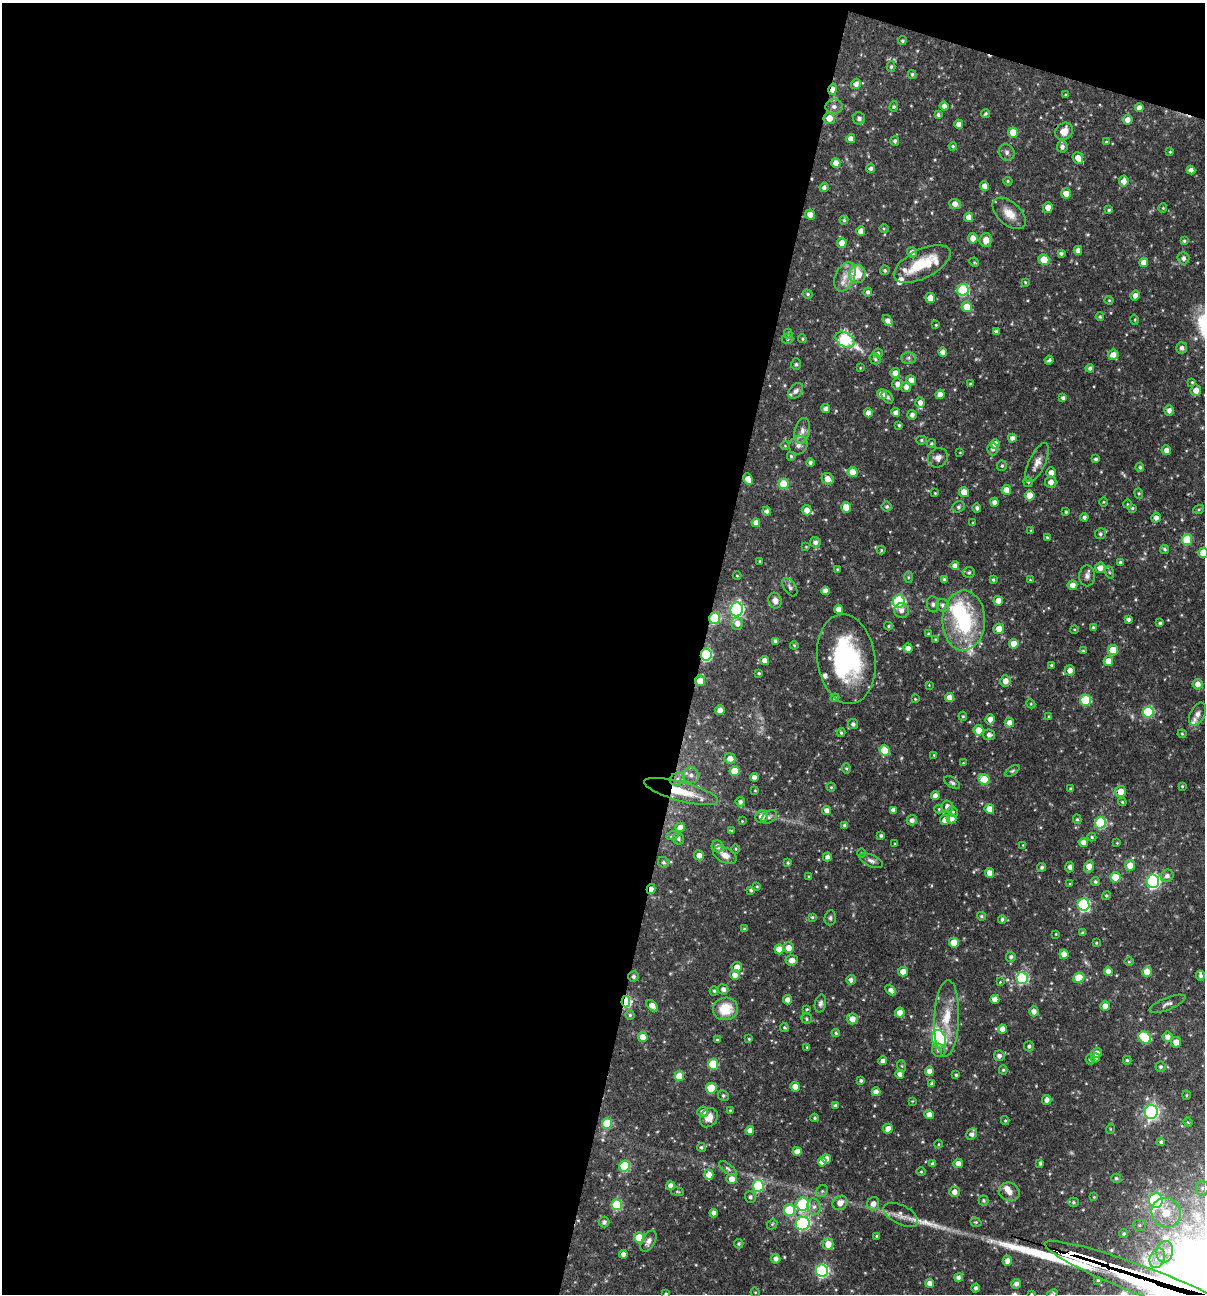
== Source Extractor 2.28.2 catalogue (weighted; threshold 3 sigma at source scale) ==
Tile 1 of 4 x 4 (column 1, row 1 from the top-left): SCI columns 250-1452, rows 3876-5167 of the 5186 x 5168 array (HDU 1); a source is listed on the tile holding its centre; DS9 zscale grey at full resolution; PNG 1207 x 1296 px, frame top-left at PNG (2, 3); each listed source drawn as its Kron ellipse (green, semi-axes under 4 px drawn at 4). Shown black and unused: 60% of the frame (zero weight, under 3 of 4 exposures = <1% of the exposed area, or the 3 px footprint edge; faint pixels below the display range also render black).
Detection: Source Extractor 2.28.2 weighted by HDU 2 'WHT'; one run over the whole footprint, this tile lists its part. Background 0.0698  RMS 0.0035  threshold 0.0159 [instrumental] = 3 sigma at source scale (4.5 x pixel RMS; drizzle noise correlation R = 1.50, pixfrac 1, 0.05/0.05 arcsec/px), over >= 5 px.
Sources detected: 478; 2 inside a brighter object's white glare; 2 cosmic-ray / hot-pixel residue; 4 long thin detections or spike segments (spike, bleed or trail) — neither listed nor drawn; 14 inside a brighter listed object's ellipse — not listed separately; the other 456 listed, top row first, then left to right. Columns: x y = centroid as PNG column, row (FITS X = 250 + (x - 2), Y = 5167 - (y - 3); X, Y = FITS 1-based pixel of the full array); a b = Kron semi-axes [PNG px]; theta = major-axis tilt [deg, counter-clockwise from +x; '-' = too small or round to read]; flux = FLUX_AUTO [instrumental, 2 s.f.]
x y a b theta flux
902 41 4 4 - 0.6
891 67 5 4 - 0.68
912 74 4 3 - 0.61
856 84 5 4 - 1.8
833 89 6 4 78 2.4
1066 95 4 3 - 0.34
944 106 4 4 - 1.6
834 107 8 7 - 1.4
894 107 5 4 - 0.47
1139 108 4 4 - 1.9
985 114 4 3 - 0.51
938 115 3 3 - 0.68
829 118 6 5 - 3.5
859 118 6 6 - 1.4
1127 120 5 5 - 2.3
959 124 4 4 - 1.6
1064 131 9 8 - 4.3
1013 132 5 5 - 6.3
851 139 4 4 - 2.1
895 141 5 4 - 0.8
1106 142 4 4 - 0.33
953 146 4 4 - 0.48
1062 147 6 5 - 1.4
1007 152 8 7 - 1.2
1170 152 4 4 - 0.33
1078 158 6 5 - 3
836 163 5 4 - 2.5
871 168 4 4 - 1
1191 170 4 4 - 1.6
1008 181 5 4 - 0.44
1124 181 5 5 - 2.4
984 186 4 4 - 2.1
824 187 4 4 - 1.2
1066 193 5 5 - 2.6
955 204 6 5 - 2.4
1048 207 5 4 - 2.9
1163 208 4 4 - 0.36
1109 210 4 4 - 0.55
1009 213 20 11 -42 4.7
810 215 5 5 - 2.6
969 217 5 4 - 3.3
844 220 4 4 - 0.5
884 228 5 3 - 0.36
861 231 5 4 - 2.7
973 238 5 4 - 2.4
986 240 7 6 - 2.8
1184 241 3 3 - 0.55
842 243 5 5 - 2.6
1078 250 4 4 - 1.9
912 252 5 5 - 1.5
1061 253 4 3 - 0.76
1183 258 6 6 - 1.3
1044 260 5 5 - 6.5
974 262 5 4 - 0.36
1144 262 5 4 - 2.7
922 264 31 14 27 11
885 270 5 4 - 0.68
857 274 9 8 - 9.3
845 277 15 9 67 3.5
1025 282 4 3 - 0.36
963 290 6 5 - 28
868 292 4 4 - 0.98
808 294 5 4 - 0.6
1135 296 5 4 - 2.1
930 298 5 5 - 2.9
1109 300 4 4 - 0.36
967 307 5 5 - 6.2
1100 317 4 4 - 0.47
1135 320 5 3 - 0.32
887 321 6 4 -54 1.7
936 325 3 2 - 0.33
996 331 3 3 - 0.78
788 334 5 4 - 0.47
787 339 6 5 - 0.64
802 339 4 4 - 0.44
845 340 10 7 -35 37
1182 348 5 5 - 1.3
943 352 4 4 - 2.4
878 353 5 4 - 0.58
1113 355 5 5 - 2.6
908 358 7 6 - 0.99
875 359 6 5 - 0.61
1049 360 4 3 - 0.65
796 364 6 5 - 0.59
860 368 4 3 - 0.3
1090 368 4 4 - 1
895 373 5 4 - 2
911 380 5 5 - 2.2
1192 382 3 3 - 0.39
897 384 6 5 - 1.6
970 384 3 3 - 0.33
906 387 5 5 - 1.8
1196 390 5 5 - 2.7
796 391 9 6 49 1.1
882 394 5 4 - 2.6
940 394 5 4 - 1.8
887 397 7 5 -52 0.64
1063 398 4 4 - 0.81
920 402 5 5 - 1.8
826 409 4 4 - 1.6
1169 410 5 4 - 1.5
868 413 4 4 - 2.3
896 413 4 4 - 1.6
912 415 5 4 - 1.4
899 425 3 3 - 0.52
802 431 13 7 76 2.3
1012 438 4 4 - 1.4
921 440 5 4 - 0.54
931 443 4 4 - 0.47
995 444 5 4 - 2.9
798 445 10 9 - 1.9
785 446 4 3 - 0.29
993 449 6 5 - 0.98
1166 450 5 4 - 1.7
960 453 3 2 - 0.23
791 456 4 4 - 0.51
938 458 10 9 - 1.9
1096 459 4 4 - 0.74
810 462 4 4 - 0.8
1037 462 21 8 65 3
1002 466 5 5 - 0.6
1140 467 5 4 - 0.65
853 472 5 5 - 4.9
1051 473 5 5 - 2.6
748 479 6 4 -65 2.8
828 479 6 5 - 2.9
1028 482 5 4 - 0.54
1051 482 5 5 - 2.1
784 484 5 5 - 13
1006 490 5 5 - 3.3
964 492 5 5 - 2.8
935 493 4 4 - 0.34
1139 493 5 4 - 0.46
1030 496 5 5 - 5
994 502 4 4 - 1.4
1104 502 5 3 - 0.32
1127 504 4 3 - 0.26
887 506 5 5 - 0.68
846 507 5 5 - 4.9
958 507 6 5 - 0.73
977 508 4 4 - 0.89
1132 508 4 3 - 0.47
1199 509 5 4 - 0.45
807 510 5 5 - 2.5
767 511 4 4 - 0.97
1066 512 4 3 - 0.51
1084 517 4 4 - 0.93
1156 518 5 4 - 1.6
756 523 4 4 - 2.2
973 523 3 3 - 0.32
1031 530 4 4 - 0.29
1100 534 5 5 - 0.84
1047 537 4 3 - 0.44
1187 540 5 5 - 13
815 542 5 5 - 1.4
806 547 4 3 - 0.3
1164 549 5 4 - 0.69
881 550 4 4 - 0.43
1203 553 5 5 - 5.2
760 561 4 3 - 0.33
1120 562 4 4 - 0.77
955 566 4 4 - 2.1
1100 568 5 5 - 2.4
837 569 4 3 - 0.37
1109 572 6 4 -71 0.48
969 573 6 5 - 0.7
737 576 4 3 - 0.26
1087 576 10 8 90 1.4
908 577 6 4 90 0.49
944 580 4 3 - 0.9
993 580 4 3 - 0.49
1030 580 4 3 - 0.34
1072 585 5 5 - 2.4
790 587 10 6 -55 1.1
825 591 4 4 - 2.1
775 601 8 6 -71 1.8
899 601 6 6 - 39
998 601 5 5 - 2.4
933 604 8 6 -83 0.88
943 605 6 6 - 1.2
737 609 7 6 - 80
839 609 4 4 - 2.9
901 610 7 7 - 1.8
715 618 6 5 - 20
1128 619 3 3 - 0.9
964 621 30 21 89 31
737 623 6 6 - 2.3
1160 623 4 3 - 0.56
888 626 4 4 - 0.49
1093 627 4 3 - 0.43
999 629 5 5 - 3.4
1074 629 4 3 - 0.28
928 634 3 3 - 0.45
935 639 3 3 - 0.33
775 641 4 4 - 1.1
1014 644 5 4 - 4.3
794 645 4 4 - 0.39
908 648 4 4 - 1.9
1113 650 5 5 - 6.3
1083 651 4 4 - 0.45
706 655 6 5 - 36
846 659 45 29 -82 45
765 661 4 4 - 2.8
1108 661 5 5 - 4.2
1051 665 3 3 - 0.41
1070 670 5 5 - 2.3
759 673 3 3 - 0.48
700 681 5 5 - 4.3
1005 681 6 5 - 2.5
1198 684 5 5 - 2.2
929 685 3 3 - 0.26
949 697 4 4 - 2.4
835 698 4 3 - 0.44
915 699 4 3 - 0.32
1086 700 5 5 - 19
1031 704 5 3 - 0.35
720 710 5 4 - 2.3
1148 712 5 5 - 23
1197 714 12 7 64 1.9
963 716 4 4 - 0.41
1049 717 4 3 - 0.55
990 719 5 4 - 2.2
1009 723 5 4 - 2.1
853 724 5 5 - 0.99
979 730 5 5 - 4.5
841 733 4 3 - 0.52
1182 734 4 4 - 0.35
989 735 6 5 - 1.4
885 750 5 5 - 8.3
934 755 3 3 - 0.31
730 758 5 5 - 2.3
963 763 3 3 - 0.27
846 769 5 4 - 0.47
735 771 5 5 - 7.7
1012 771 8 4 35 0.57
691 775 8 8 - 1.8
754 777 4 4 - 1.6
677 779 8 6 23 1.3
984 779 6 5 - 9.2
952 783 9 5 -33 0.8
1182 786 4 3 - 0.4
831 787 4 4 - 0.42
1071 789 4 3 - 0.71
755 790 3 3 - 0.29
681 791 38 9 -15 11
1120 792 5 5 - 3.9
935 796 4 4 - 2.2
740 802 5 4 - 0.99
1122 802 4 3 - 0.38
947 807 6 6 - 1.7
939 809 4 4 - 0.34
989 809 5 4 - 4.1
826 810 4 4 - 1.7
893 810 4 4 - 1.7
953 812 5 4 - 0.55
762 816 7 6 - 2.3
769 817 8 5 39 0.93
951 819 5 4 - 2
1077 819 5 4 - 0.55
912 820 5 5 - 1.3
945 820 5 5 - 2.3
742 821 3 3 - 0.25
1100 823 6 5 - 24
844 825 4 4 - 0.87
680 827 5 4 - 2.7
732 831 4 2 - 0.36
672 836 6 4 20 0.52
881 836 4 4 - 0.68
1092 837 4 4 - 0.51
678 839 6 5 - 0.77
1083 842 4 4 - 2.3
1117 843 4 3 - 0.26
895 844 3 3 - 0.3
1023 845 3 3 - 0.24
718 846 6 6 - 1.8
736 849 5 3 - 0.34
861 853 5 3 - 0.33
699 855 5 5 - 2.3
725 855 13 7 -27 2.7
827 857 4 4 - 1.3
871 861 12 6 -24 1.4
663 862 6 5 - 0.76
788 863 4 3 - 0.49
1130 865 5 5 - 3.4
1089 866 6 5 - 3
1042 867 4 4 - 0.74
1070 867 5 4 - 1.2
990 873 5 4 - 2.7
1167 876 6 6 - 1.4
809 877 3 3 - 0.47
1115 877 5 5 - 5.9
1095 881 4 4 - 0.63
1153 881 7 6 - 60
1070 884 4 2 - 0.27
757 886 4 4 - 0.36
651 889 5 3 - 2.2
751 890 4 4 - 0.71
1106 895 4 4 - 0.49
1083 904 6 6 - 38
981 916 4 3 - 0.49
812 917 4 4 - 0.45
830 918 7 6 - 0.81
1002 919 4 4 - 0.69
744 929 4 4 - 0.46
1082 933 4 4 - 0.47
1056 934 3 2 - 0.26
954 943 5 5 - 6.7
1096 943 3 3 - 0.32
788 948 5 5 - 3.3
779 949 5 4 - 5.1
1064 954 4 4 - 2.9
1011 957 5 5 - 0.9
792 960 6 5 - 2.2
1129 962 5 3 - 0.32
737 967 5 5 - 2.4
1108 971 4 4 - 2.1
903 972 5 4 - 3.6
1147 972 5 4 - 5
735 975 5 5 - 2.7
1200 976 5 4 - 0.87
633 977 5 5 - 0.81
1022 978 6 6 - 34
1079 978 5 5 - 7
851 980 5 4 - 1.4
1000 982 4 4 - 0.29
723 989 5 5 - 1.4
891 990 6 4 -47 1.5
714 991 4 4 - 0.57
995 999 4 4 - 2.8
788 1000 4 4 - 2.2
626 1002 6 4 84 27
820 1003 9 5 77 1.1
1167 1004 19 6 22 1.7
652 1006 7 4 -44 2.5
1105 1006 5 4 - 2.8
725 1009 12 11 - 9.2
807 1009 4 3 - 0.35
1034 1011 5 4 - 1.8
900 1012 5 4 - 3.1
630 1015 4 4 - 0.59
947 1018 38 12 88 10
807 1019 5 5 - 0.64
852 1019 5 5 - 2.9
784 1027 4 4 - 0.45
1002 1029 4 4 - 2.6
836 1033 4 3 - 0.54
643 1037 5 5 - 3.4
1167 1037 5 5 - 2
1145 1038 7 5 -39 16
749 1039 4 4 - 0.42
939 1039 9 6 -72 39
717 1040 3 3 - 0.42
1176 1042 5 5 - 2.6
1029 1046 5 5 - 0.9
807 1047 4 3 - 0.33
939 1050 7 6 - 1.3
1097 1053 5 5 - 1.8
999 1056 5 5 - 1.3
1095 1058 5 4 - 1.3
1090 1059 5 4 - 0.53
1127 1060 4 4 - 0.58
883 1061 4 4 - 1.8
713 1064 5 5 - 14
902 1066 6 3 -71 0.38
1161 1067 5 5 - 0.75
1003 1070 4 4 - 0.46
929 1071 5 4 - 2.2
900 1074 4 4 - 1.5
956 1075 3 3 - 0.49
679 1076 5 5 - 6.1
861 1080 4 4 - 0.68
932 1084 4 3 - 0.87
795 1087 5 4 - 3.4
711 1088 5 5 - 13
876 1092 4 4 - 2.2
723 1095 5 5 - 0.66
1186 1095 4 4 - 0.35
1047 1100 5 4 - 1.7
912 1101 3 3 - 0.28
835 1106 4 4 - 0.8
730 1110 4 3 - 0.32
703 1112 5 5 - 1.7
1151 1112 7 6 - 84
929 1114 5 4 - 2.3
709 1118 10 8 53 3.1
814 1118 4 4 - 0.47
1005 1121 4 4 - 0.46
1188 1122 4 4 - 0.53
607 1123 5 5 - 14
888 1129 5 4 - 2.4
1110 1129 5 3 - 0.31
750 1130 4 4 - 2.1
972 1134 6 5 - 1.5
1161 1142 4 3 - 0.77
938 1144 4 3 - 0.3
701 1147 4 4 - 0.62
797 1151 4 4 - 2.4
826 1159 5 4 - 2.4
822 1162 4 4 - 2.4
958 1163 5 5 - 2.5
1040 1163 4 3 - 0.69
933 1164 4 4 - 1.2
625 1166 5 5 - 22
728 1169 10 4 -39 0.81
921 1172 4 4 - 0.44
709 1175 5 4 - 3
1116 1178 5 4 - 0.57
732 1179 5 5 - 2.4
671 1186 4 4 - 2.2
758 1186 6 5 - 29
1202 1188 7 6 - 1.3
822 1191 6 5 - 0.69
677 1192 6 3 -9 0.4
954 1192 5 5 - 2.1
1009 1192 11 9 -25 2.3
750 1197 6 5 - 0.87
1094 1197 3 3 - 0.27
984 1200 5 5 - 0.64
1156 1200 7 6 - 58
1073 1202 5 4 - 0.57
840 1203 8 6 40 2.9
803 1204 6 6 - 37
873 1204 7 6 - 2.3
617 1205 5 5 - 22
814 1207 8 6 -76 1.6
789 1210 5 5 - 18
714 1213 4 4 - 1.8
1166 1213 15 14 - 8.9
901 1215 19 9 -27 2.9
604 1222 5 5 - 1.1
976 1222 6 4 -19 0.49
772 1224 6 4 47 0.47
803 1224 7 6 - 49
1139 1225 6 5 - 0.72
1124 1234 4 4 - 0.61
877 1236 4 3 - 0.48
639 1238 5 5 - 11
648 1241 11 6 60 1.6
739 1244 5 4 - 0.55
828 1244 5 5 - 4.2
1165 1252 11 8 77 2.9
623 1254 4 4 - 1.7
1157 1258 10 7 69 2.7
776 1259 5 5 - 1.5
1007 1261 5 4 - 2
822 1270 6 6 - 54
958 1278 4 4 - 1.3
1098 1280 3 3 - 0.5
930 1283 4 4 - 1.9
1147 1283 110 14 -21 7300
1016 1284 5 4 - 1.4
976 1288 4 4 - 0.87
755 1292 5 4 - 0.35
666 1293 4 3 - 0.36
1031 1294 4 3 - 0.41
1052 1294 6 4 45 0.82
Overlapping masked pixels (flux is a lower limit): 9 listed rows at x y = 833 89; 715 618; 706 655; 700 681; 681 791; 1120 792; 651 889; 626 1002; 1147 1283
Isophote crosses this tile's border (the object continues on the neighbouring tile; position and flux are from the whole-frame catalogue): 3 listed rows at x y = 1203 553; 1031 1294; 1052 1294